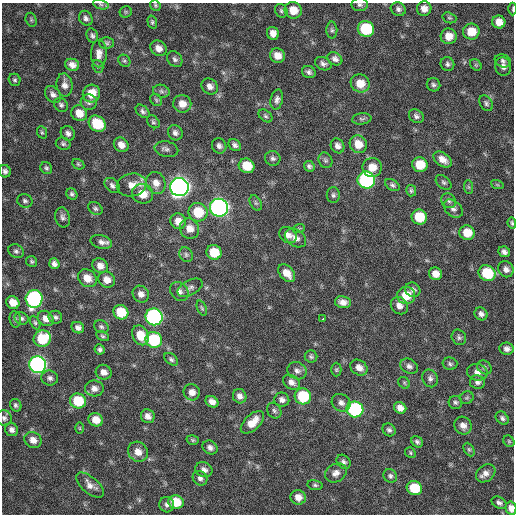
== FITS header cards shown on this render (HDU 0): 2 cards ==
NAXIS1  =                  512 / Axis length
NAXIS2  =                  512 / Axis length

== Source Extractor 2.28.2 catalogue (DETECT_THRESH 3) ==
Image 512 x 512 px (HDU 0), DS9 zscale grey, 1 PNG px = 1 image px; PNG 516 x 516 px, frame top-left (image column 1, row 512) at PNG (2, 3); each listed source drawn as its Kron ellipse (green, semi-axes under 4 px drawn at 4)
Background 286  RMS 18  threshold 53.4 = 3 sigma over >= 5 px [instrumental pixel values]
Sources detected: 208; all 208 listed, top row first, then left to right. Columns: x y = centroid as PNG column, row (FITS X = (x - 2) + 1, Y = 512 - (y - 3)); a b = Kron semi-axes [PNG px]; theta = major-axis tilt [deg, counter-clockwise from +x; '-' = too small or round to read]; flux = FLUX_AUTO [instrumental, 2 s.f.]
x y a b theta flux
101 4 8 5 -19 2900
155 5 6 5 - 1800
360 5 8 6 -2 3300
398 9 8 6 -25 3800
424 9 7 7 - 7900
513 9 6 2 90 1600
293 10 9 8 - 17000
281 11 7 6 - 2600
126 12 6 5 - 1800
86 18 8 6 -57 4100
449 18 7 5 -19 1900
31 20 7 5 -71 2200
152 22 6 4 -73 2200
499 22 6 6 - 11000
366 29 8 8 - 70000
332 30 8 5 -89 2700
471 32 8 8 - 22000
273 33 6 6 - 8300
92 36 7 5 -69 3200
449 36 8 8 - 14000
107 43 7 5 -1 2600
158 48 9 7 -36 8400
99 54 14 8 89 8500
277 56 7 7 - 12000
175 59 8 6 -48 3600
335 59 8 6 -32 5000
124 61 6 5 - 2100
503 61 8 6 -22 3800
323 64 8 6 -24 3700
447 64 7 6 - 3300
72 65 7 6 - 7200
476 65 6 5 - 1900
98 66 6 5 - 2200
503 67 9 8 - 5300
309 72 7 6 - 3400
15 80 6 6 - 2400
360 83 9 8 - 18000
64 85 12 8 -84 7600
433 85 7 6 - 3000
210 86 9 7 -41 6400
161 91 8 6 -17 3500
91 93 9 8 - 20000
53 95 9 7 -50 5200
277 99 10 6 78 4600
156 100 6 5 - 2100
89 102 8 7 - 4200
486 103 8 6 -57 3300
182 104 9 8 - 11000
61 105 8 6 -43 3100
143 111 8 5 -42 3300
79 113 8 7 - 15000
265 116 8 5 -41 2300
416 116 8 6 -36 3400
362 119 9 5 7 2600
153 122 7 5 -46 2400
97 124 9 7 -37 39000
42 132 6 5 - 2000
68 133 8 6 -53 4200
175 133 8 7 - 4500
63 144 7 6 - 2800
358 144 9 8 - 15000
121 145 8 7 - 8600
235 145 7 5 -47 3800
219 146 8 7 - 4300
337 146 8 6 -61 5700
166 149 12 7 -13 4600
273 158 8 7 - 3700
442 159 10 6 -34 9200
325 160 8 6 -64 3200
78 164 6 5 - 1700
420 165 8 7 - 24000
247 166 8 7 - 24000
309 166 6 5 - 2800
372 167 9 9 - 15000
46 168 6 5 - 2500
5 171 6 5 - 3800
366 180 9 8 - 240000
444 182 9 6 -41 3000
156 183 11 9 -67 10000
497 184 6 4 -20 1500
132 185 15 11 11 14000
392 185 8 5 -32 2800
112 186 9 6 -43 4100
179 187 9 9 - 890000
468 187 7 4 -88 1900
411 191 6 5 - 2300
72 194 6 5 - 2700
142 194 10 9 - 19000
333 195 8 6 -89 3100
25 201 8 6 -20 3100
449 201 8 7 - 3800
256 203 8 5 -60 2500
95 208 8 5 -32 2700
219 208 9 8 - 500000
453 209 11 7 -43 5600
198 212 9 9 - 36000
63 217 10 7 -76 4000
419 217 8 7 - 33000
178 221 8 7 - 11000
512 223 5 3 - 1900
299 228 6 4 20 1600
189 229 10 9 - 12000
467 233 8 7 - 20000
288 235 9 7 -38 6800
295 238 11 8 -32 7500
101 242 11 7 -13 5600
16 251 8 6 -25 3200
214 252 8 7 - 29000
504 252 6 5 - 4500
186 255 8 6 -59 3000
32 261 5 5 - 1900
54 264 5 5 - 4400
100 266 8 7 - 8600
506 269 8 7 - 6100
287 273 10 6 -47 13000
487 273 9 7 -28 47000
435 274 6 6 - 10000
87 278 10 8 -38 12000
107 280 8 7 - 10000
190 288 13 7 28 5000
413 290 8 7 - 4100
179 292 10 8 -51 6100
141 294 9 8 - 6800
406 295 9 8 - 23000
34 299 9 8 - 240000
13 302 7 6 - 14000
343 302 8 6 -10 7000
399 306 9 8 - 7400
202 308 8 4 -68 2100
121 312 8 7 - 31000
481 314 7 6 - 4700
55 317 7 6 - 2900
154 317 9 8 - 320000
21 318 7 6 - 3000
46 318 8 7 - 8700
15 319 8 5 -81 2400
323 319 4 3 - 12000
35 323 7 4 -63 2100
101 327 7 6 - 2700
78 328 6 5 - 4700
141 335 10 8 -64 20000
103 336 7 4 -27 2100
459 337 8 7 - 3200
42 339 9 8 - 42000
154 340 8 7 - 74000
100 349 5 5 - 3000
507 349 7 6 - 5200
311 356 6 6 - 2500
171 359 8 5 -40 2900
450 364 7 6 - 2600
38 365 8 8 - 430000
409 366 9 7 -29 4600
484 367 8 6 -41 3100
359 368 9 7 -36 8100
336 370 7 5 90 2000
297 371 10 8 -26 5200
104 372 8 7 - 7000
477 372 10 8 -11 6900
50 378 8 7 - 4400
430 378 9 7 -67 4300
291 382 9 6 -33 6100
477 382 8 6 -7 4200
404 383 6 5 - 2000
94 388 9 8 - 6800
192 392 8 8 - 7900
240 396 7 6 - 6400
303 396 8 8 - 54000
467 398 7 6 - 2200
282 400 7 7 - 4900
78 401 8 7 - 42000
212 402 7 5 -29 7300
455 402 7 6 - 2900
341 403 10 8 -33 5700
16 405 6 5 - 2700
400 408 6 5 - 8400
355 409 8 8 - 160000
274 411 8 6 -56 3400
148 416 7 6 - 6500
4 418 8 7 - 4000
502 418 7 5 -44 3300
96 420 7 6 - 15000
252 422 14 7 44 16000
463 426 9 8 - 7200
80 428 6 4 -89 1400
12 430 7 6 - 5400
389 430 7 6 - 3100
33 440 9 7 -26 9100
193 440 6 5 - 1800
509 441 6 5 - 1800
417 442 6 5 - 3000
210 447 8 6 -37 4900
469 449 7 5 -62 2200
138 452 10 9 - 11000
410 453 6 4 -51 1700
344 462 8 6 -46 3500
204 470 9 7 -22 5800
336 473 11 9 31 7200
486 473 10 8 39 7000
390 476 7 6 - 3000
200 478 8 6 -45 4300
90 485 17 8 -41 8700
315 485 8 5 -10 2400
414 488 8 7 - 41000
298 497 7 7 - 9400
176 502 7 7 - 26000
499 503 8 5 -29 3500
167 505 8 7 - 4100
511 508 7 5 -77 9400
At the frame edge (FLAGS 8, measured only in part): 6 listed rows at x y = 101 4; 360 5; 513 9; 512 223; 4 418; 511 508